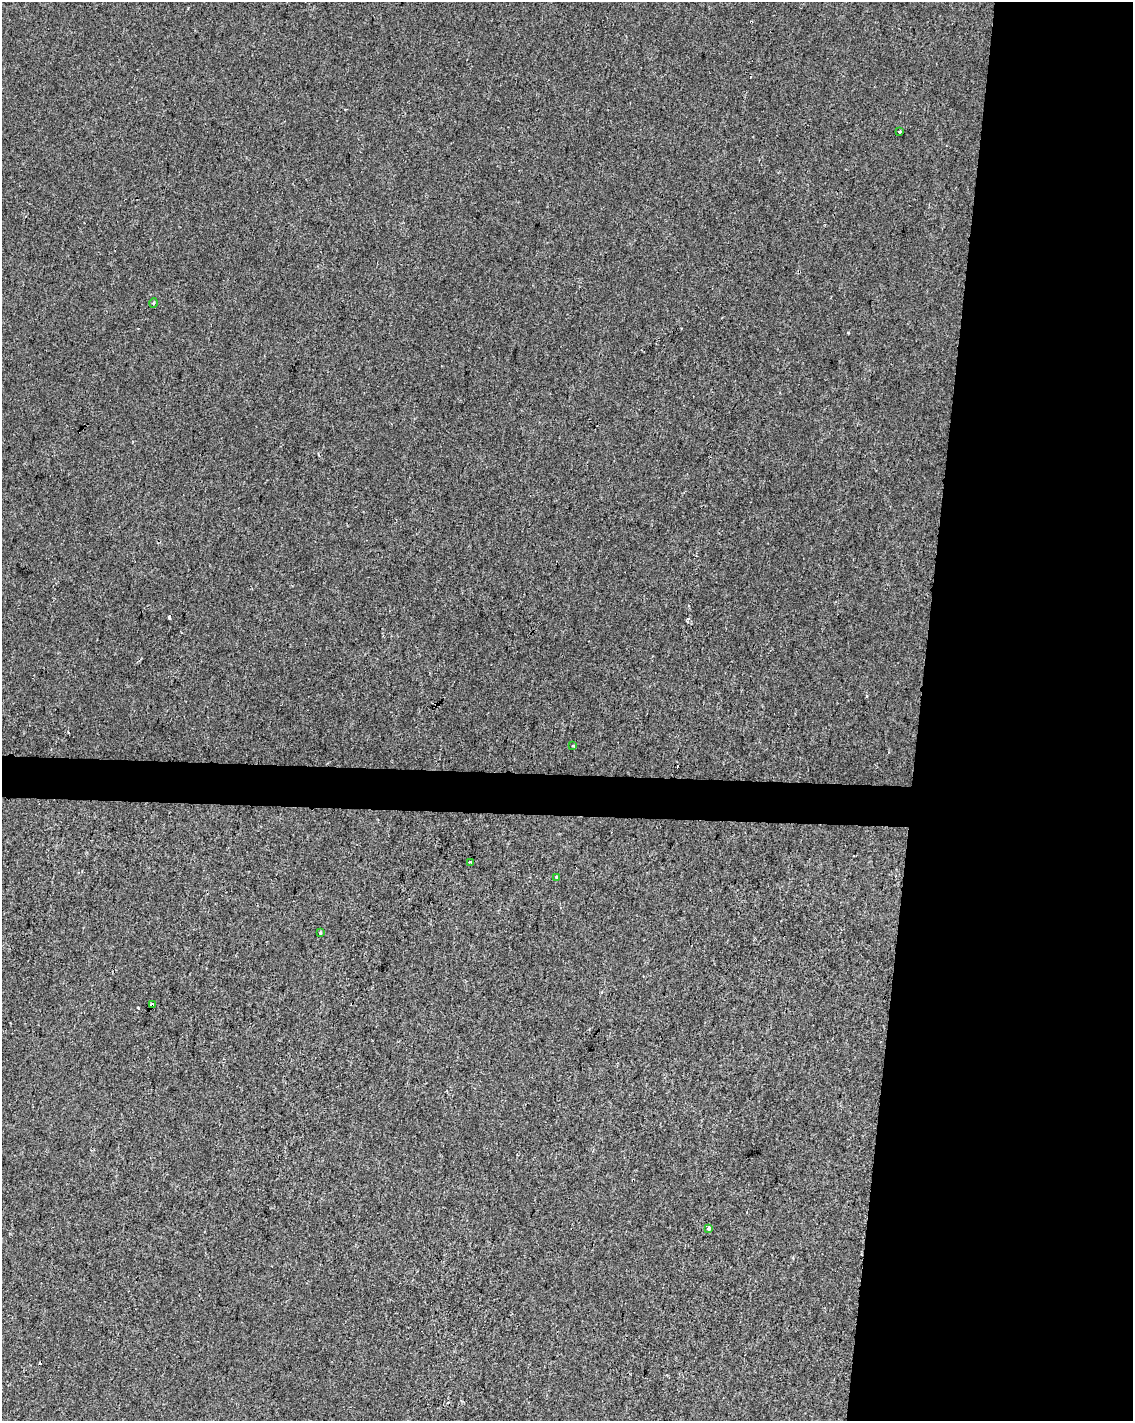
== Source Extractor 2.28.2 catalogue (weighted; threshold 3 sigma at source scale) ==
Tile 8 of 4 x 3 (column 4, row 2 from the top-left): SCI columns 3399-4529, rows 1701-3119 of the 4529 x 4764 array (HDU 1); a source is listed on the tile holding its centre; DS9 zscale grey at full resolution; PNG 1135 x 1423 px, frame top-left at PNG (2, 2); each listed source drawn as its Kron ellipse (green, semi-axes under 4 px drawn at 4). Shown black and unused: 21% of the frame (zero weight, under 2 of 3 exposures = <1% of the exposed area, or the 3 px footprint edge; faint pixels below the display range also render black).
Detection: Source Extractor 2.28.2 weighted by HDU 2 'WHT'; one run over the whole footprint, this tile lists its part. Background -3.05e-04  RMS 0.0042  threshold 0.0191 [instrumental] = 3 sigma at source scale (4.5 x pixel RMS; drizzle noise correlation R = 1.50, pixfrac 1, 0.0396/0.0396 arcsec/px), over >= 5 px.
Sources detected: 14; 6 cosmic-ray / hot-pixel residue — neither listed nor drawn; the other 8 listed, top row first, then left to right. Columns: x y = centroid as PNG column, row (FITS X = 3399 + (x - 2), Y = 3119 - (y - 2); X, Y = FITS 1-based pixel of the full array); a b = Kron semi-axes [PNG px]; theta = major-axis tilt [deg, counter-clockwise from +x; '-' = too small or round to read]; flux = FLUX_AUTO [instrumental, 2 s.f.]
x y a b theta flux
899 132 3 2 - 0.45
154 303 5 3 - 0.48
573 746 3 3 - 0.92
471 862 4 3 - 4.4
557 877 3 3 - 2.3
320 933 3 3 - 0.62
152 1005 4 3 - 1.5
708 1229 4 3 - 0.69
Overlapping masked pixels (flux is a lower limit): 1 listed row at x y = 152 1005